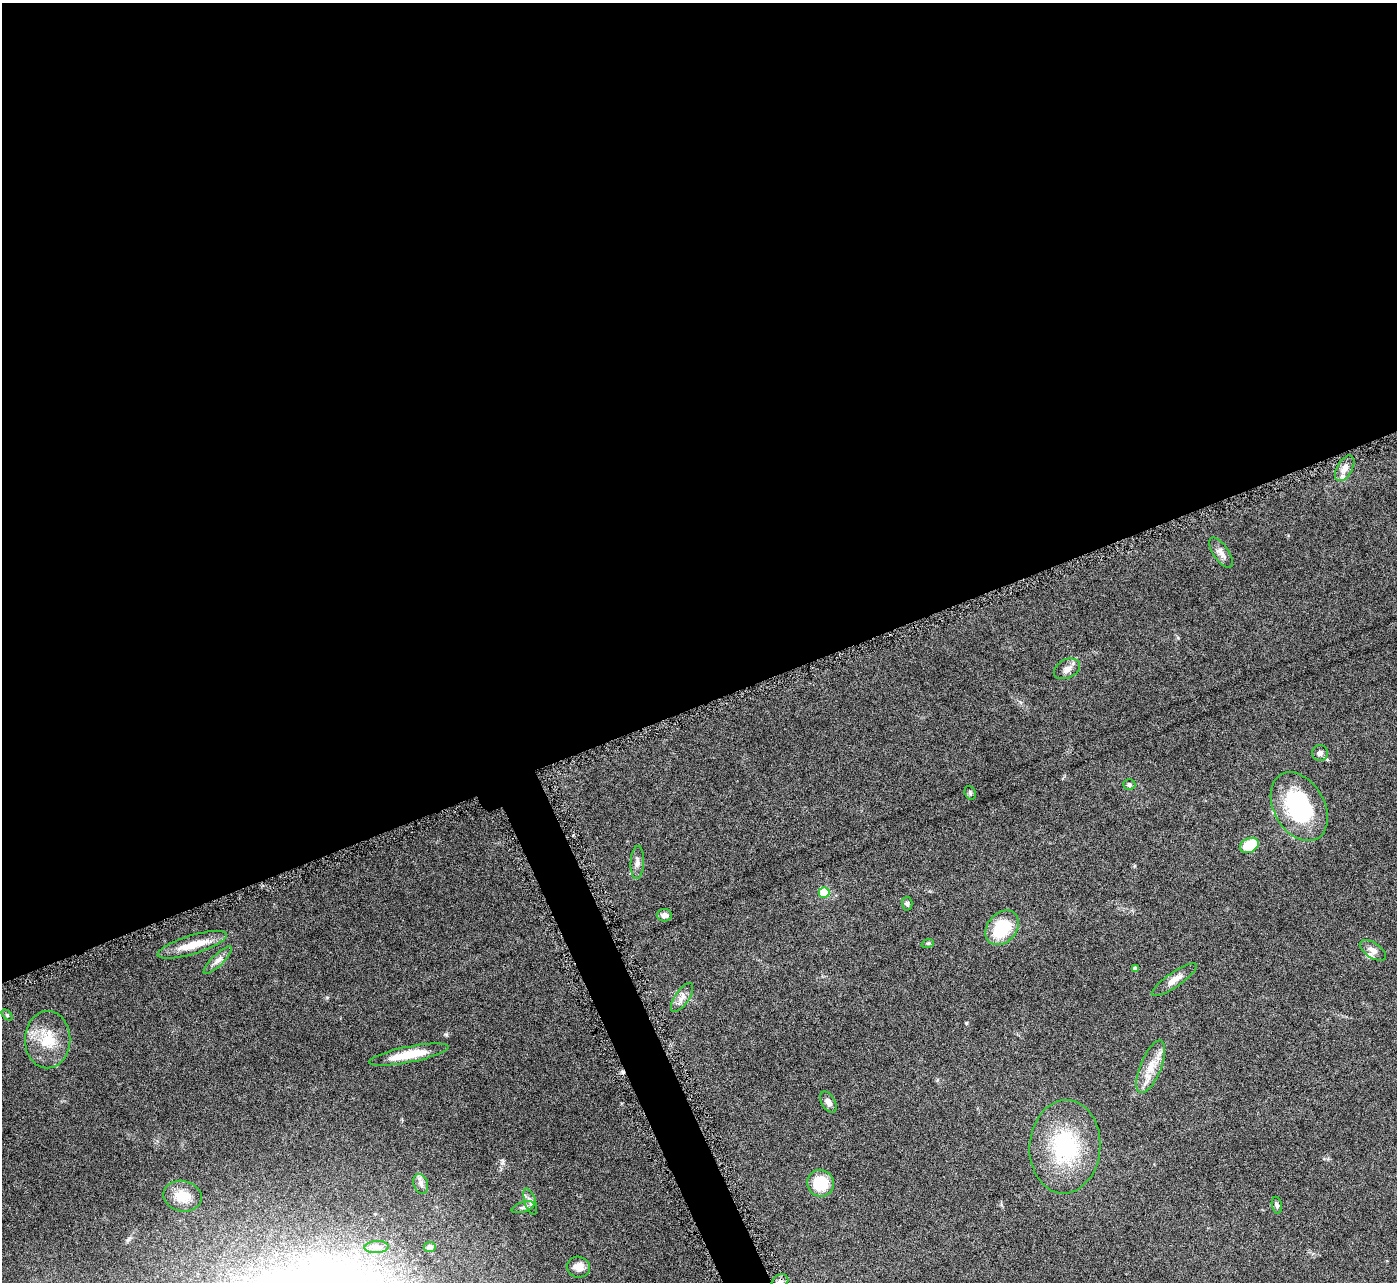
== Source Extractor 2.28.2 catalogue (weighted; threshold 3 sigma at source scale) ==
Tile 2 of 4 x 4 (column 2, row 1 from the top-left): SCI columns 1398-2792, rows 4130-5409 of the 5582 x 5570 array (HDU 1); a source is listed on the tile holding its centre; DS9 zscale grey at full resolution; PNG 1399 x 1284 px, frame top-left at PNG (2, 3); each listed source drawn as its Kron ellipse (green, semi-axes under 4 px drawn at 4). Shown black and unused: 56% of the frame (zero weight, under 4 of 8 exposures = <1% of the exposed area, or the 3 px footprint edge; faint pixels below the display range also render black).
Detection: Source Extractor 2.28.2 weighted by HDU 2 'WHT'; one run over the whole footprint, this tile lists its part. Background 0.106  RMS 0.0064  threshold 0.0264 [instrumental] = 3 sigma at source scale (4.09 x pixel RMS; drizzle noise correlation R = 1.36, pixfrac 0.8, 0.05/0.05 arcsec/px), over >= 5 px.
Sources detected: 39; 1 cosmic-ray / hot-pixel residue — neither listed nor drawn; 2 inside a brighter listed object's ellipse — not listed separately; the other 36 listed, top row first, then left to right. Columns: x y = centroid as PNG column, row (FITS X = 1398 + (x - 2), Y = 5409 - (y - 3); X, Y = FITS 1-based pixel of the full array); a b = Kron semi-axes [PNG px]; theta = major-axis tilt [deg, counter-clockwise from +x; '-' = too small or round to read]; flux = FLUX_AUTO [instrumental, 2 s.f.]
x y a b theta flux
1345 468 14 7 60 4.1
1221 553 18 7 -55 3.6
1067 669 14 9 27 3.6
1320 753 8 8 - 2.1
1129 785 6 5 - 1.4
970 793 7 5 -70 1.1
1299 807 37 25 -60 56
1249 845 10 7 26 20
637 862 17 6 87 3.1
824 892 5 5 - 15
907 904 7 5 -87 1.1
664 915 7 6 - 2.7
1002 928 19 14 49 27
928 943 6 4 18 0.73
192 945 36 9 17 12
1373 950 15 7 -33 3.4
218 960 19 6 44 3.3
1135 969 4 4 - 1.9
1174 980 27 7 34 5.1
682 997 17 7 55 3.9
7 1015 6 4 -46 0.76
48 1040 28 23 90 20
409 1055 40 8 11 16
1151 1067 28 10 68 10
828 1102 11 6 -60 2.8
1065 1147 47 35 86 53
820 1183 13 13 - 19
421 1184 10 7 -70 2.3
182 1196 19 15 -11 10
530 1202 14 5 -72 2.4
1277 1205 9 5 -78 1.2
523 1207 12 5 17 2
377 1247 12 6 4 2.2
430 1247 6 5 - 2.5
578 1267 12 10 -10 5.4
780 1282 9 7 28 2.7
Isophote crosses this tile's border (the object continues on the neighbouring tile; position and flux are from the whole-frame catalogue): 1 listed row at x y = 780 1282
Unlisted compact peaks at least as high as the median listed source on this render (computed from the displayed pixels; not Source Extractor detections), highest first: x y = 966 1023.